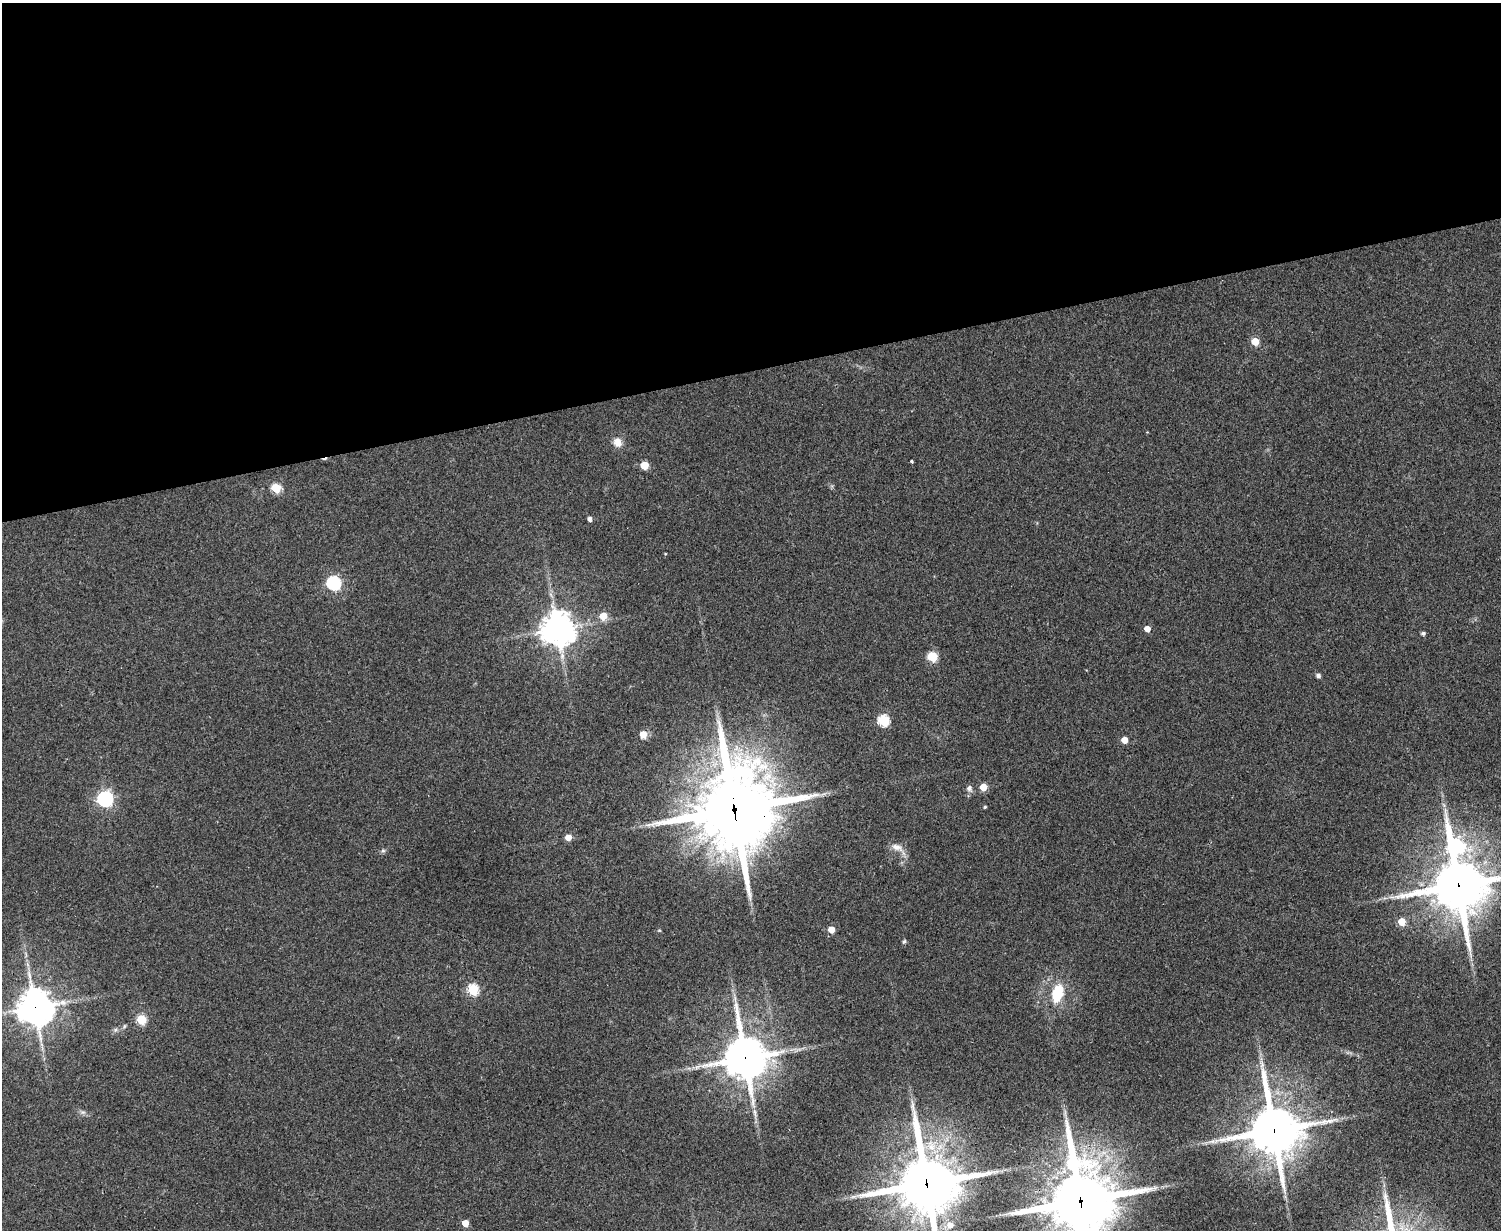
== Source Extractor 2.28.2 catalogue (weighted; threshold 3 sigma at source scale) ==
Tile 2 of 3 x 4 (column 2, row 1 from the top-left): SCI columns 1659-3157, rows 3689-4916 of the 4918 x 4927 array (HDU 1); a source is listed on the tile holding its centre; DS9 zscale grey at full resolution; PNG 1503 x 1232 px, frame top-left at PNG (2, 3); no overlay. Shown black and unused: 30% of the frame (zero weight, under 3 of 4 exposures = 2% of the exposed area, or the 3 px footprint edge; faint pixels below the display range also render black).
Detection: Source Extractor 2.28.2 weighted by HDU 2 'WHT'; one run over the whole footprint, this tile lists its part. Background 0.0787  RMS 0.0057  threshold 0.0256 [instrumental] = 3 sigma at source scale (4.5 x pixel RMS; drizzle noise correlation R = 1.50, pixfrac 1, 0.05/0.05 arcsec/px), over >= 5 px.
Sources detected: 47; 1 cosmic-ray / hot-pixel residue — not listed; the other 46 listed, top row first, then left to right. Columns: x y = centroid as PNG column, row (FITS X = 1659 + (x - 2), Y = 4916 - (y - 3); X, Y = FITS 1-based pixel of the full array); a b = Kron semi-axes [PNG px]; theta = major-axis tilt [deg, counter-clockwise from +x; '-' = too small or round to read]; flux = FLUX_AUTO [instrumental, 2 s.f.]
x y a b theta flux
1255 341 5 5 - 13
617 442 12 10 -58 4.7
911 461 3 3 - 1.7
644 465 5 5 - 17
276 488 5 5 - 27
589 519 4 4 - 2.3
665 554 4 3 - 0.4
334 583 6 6 - 100
603 616 6 5 - 9.9
558 629 12 11 - 770
1147 629 5 4 - 6.3
1423 633 4 4 - 1.4
932 656 5 5 - 33
1318 676 6 5 - 1.6
883 720 6 5 - 52
643 734 6 5 - 8.1
1124 740 5 4 - 7.7
983 787 5 5 - 12
969 788 9 7 58 2
105 799 6 6 - 160
985 807 3 3 - 0.71
734 810 30 25 -86 5600
568 837 5 5 - 6.8
1455 846 17 9 -70 130
897 848 22 9 -32 4.9
383 851 6 4 0 1
1458 885 18 16 3 3000
1402 922 5 5 - 14
831 929 5 5 - 8
904 941 7 4 62 0.91
473 989 6 5 - 41
1057 993 22 13 75 17
735 999 7 4 -73 1.4
35 1007 12 11 - 1100
141 1019 5 5 - 31
124 1026 6 4 88 0.77
745 1058 14 13 - 1800
1262 1064 11 6 -82 2.9
83 1112 7 4 17 1.2
1274 1130 16 15 - 2800
1212 1141 7 4 -17 1.4
927 1183 20 18 -76 3900
854 1197 9 4 9 1.7
1081 1201 26 21 -81 4200
465 1223 5 5 - 7.9
950 1225 8 8 - 4.6
Overlapping masked pixels (flux is a lower limit): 7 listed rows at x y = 734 810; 1458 885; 35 1007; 745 1058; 1274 1130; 927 1183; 1081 1201
Isophote crosses this tile's border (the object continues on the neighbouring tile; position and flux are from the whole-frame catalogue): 3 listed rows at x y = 1458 885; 927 1183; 1081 1201